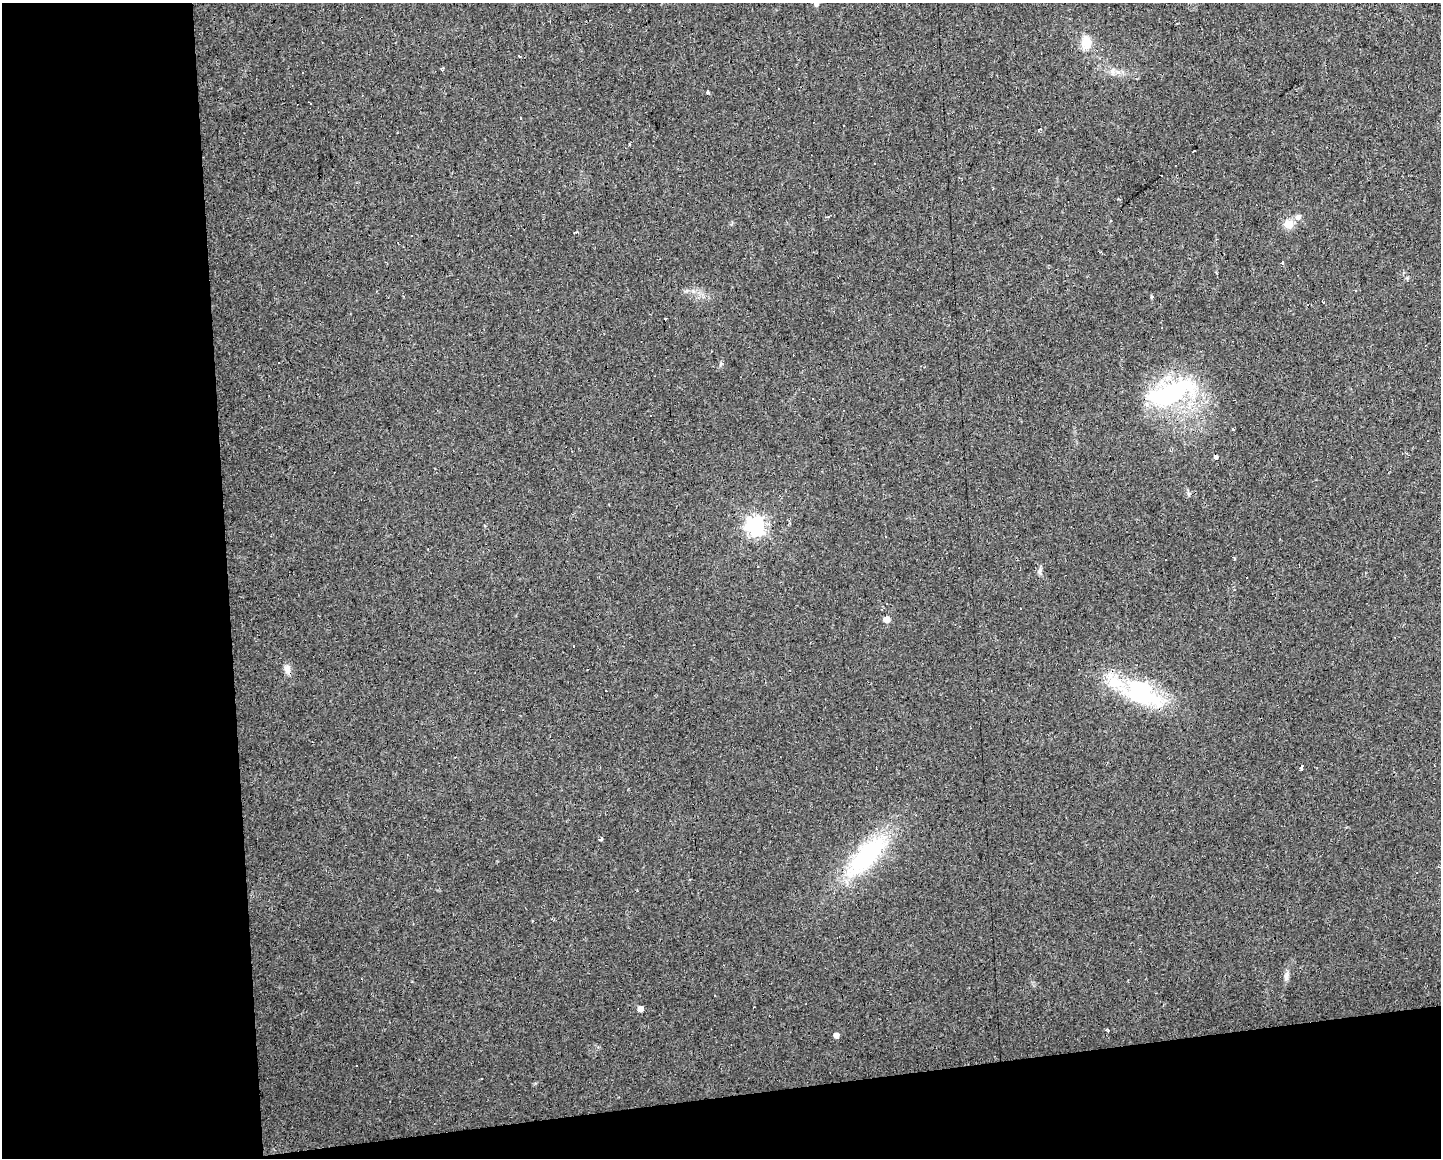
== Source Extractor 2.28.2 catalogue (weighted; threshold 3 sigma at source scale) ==
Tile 10 of 3 x 4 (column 1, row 4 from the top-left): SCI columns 19-1457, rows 1-1156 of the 4387 x 4755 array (HDU 1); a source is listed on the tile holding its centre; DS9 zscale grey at full resolution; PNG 1443 x 1160 px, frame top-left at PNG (2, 3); no overlay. Shown black and unused: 21% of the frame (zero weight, under 2 of 3 exposures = <1% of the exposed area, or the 3 px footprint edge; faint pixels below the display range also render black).
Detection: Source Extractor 2.28.2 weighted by HDU 2 'WHT'; one run over the whole footprint, this tile lists its part. Background 0.0171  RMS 0.006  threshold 0.027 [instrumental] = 3 sigma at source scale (4.5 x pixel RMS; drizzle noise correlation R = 1.50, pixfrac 1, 0.0396/0.0396 arcsec/px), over >= 5 px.
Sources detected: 57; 18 cosmic-ray / hot-pixel residue — not listed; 1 inside a brighter listed object's ellipse — not listed separately; the other 38 listed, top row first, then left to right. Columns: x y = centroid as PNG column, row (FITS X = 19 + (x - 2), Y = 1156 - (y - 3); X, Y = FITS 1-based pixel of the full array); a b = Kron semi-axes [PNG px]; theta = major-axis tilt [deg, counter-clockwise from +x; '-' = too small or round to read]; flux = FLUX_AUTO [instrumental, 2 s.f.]
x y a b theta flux
816 4 5 4 - 2.3
1086 42 21 13 -82 9.2
519 57 3 3 - 1.8
442 68 4 3 - 1
303 72 3 3 - 3.6
708 91 3 3 - 4
310 103 3 2 - 0.54
521 119 3 3 - 1.4
1040 129 4 2 - 0.44
630 144 3 2 - 0.74
1193 151 3 2 - 1.9
828 217 3 3 - 0.84
1298 217 8 7 - 2.6
1288 224 5 5 - 22
576 232 4 2 - 1.6
411 236 3 3 - 0.89
1283 263 5 3 - 0.76
1152 297 4 4 - 0.78
1323 302 3 2 - 0.82
665 318 3 3 - 2.3
1172 392 70 27 21 74
650 415 3 2 - 0.63
1232 429 3 2 - 4
1216 457 4 3 - 6.2
755 525 7 7 - 250
885 537 3 2 - 0.37
1234 559 3 3 - 1.2
1040 571 9 5 84 1.8
886 619 5 5 - 7.8
287 669 11 7 -78 3.6
1142 693 48 27 -28 61
1301 768 6 3 -87 4.3
601 839 4 3 - 5.3
866 856 55 20 47 75
1286 976 15 6 79 2.9
640 1009 4 4 - 4.6
1108 1031 4 3 - 0.83
836 1035 4 4 - 4
Isophote crosses this tile's border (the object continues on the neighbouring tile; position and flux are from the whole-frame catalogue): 1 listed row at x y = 816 4
Unlisted compact peaks at least as high as the median listed source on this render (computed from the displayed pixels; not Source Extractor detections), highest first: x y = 721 364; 1118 72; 693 291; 1407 278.